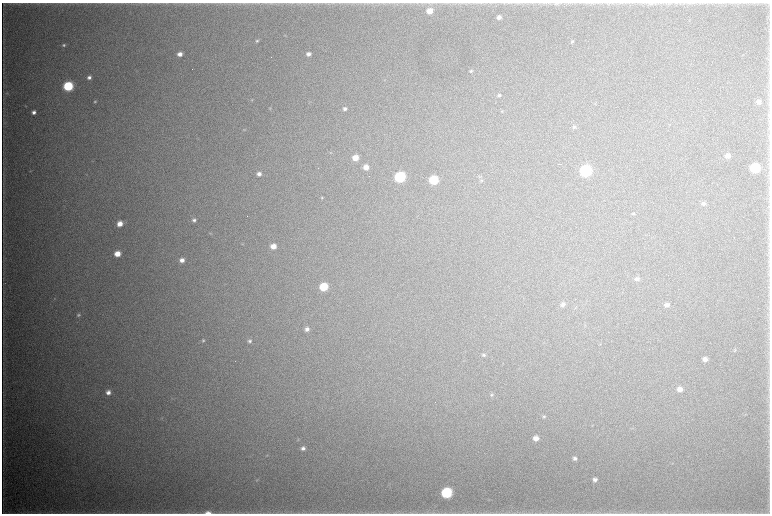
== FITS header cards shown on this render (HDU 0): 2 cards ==
NAXIS1  =                 1536 / length of data axis 1
NAXIS2  =                 1023 / length of data axis 2

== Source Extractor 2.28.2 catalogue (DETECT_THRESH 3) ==
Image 1536 x 1023 px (HDU 0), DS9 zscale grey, zoomed out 1/2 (1 PNG px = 2 x 2 image px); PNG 772 x 516 px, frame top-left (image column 1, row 1022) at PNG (2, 3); no overlay
Background 6350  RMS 47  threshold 141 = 3 sigma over >= 5 px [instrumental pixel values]
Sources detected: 81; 5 cannot appear on this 1/2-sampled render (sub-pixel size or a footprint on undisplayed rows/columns) and are not listed; the other 76 listed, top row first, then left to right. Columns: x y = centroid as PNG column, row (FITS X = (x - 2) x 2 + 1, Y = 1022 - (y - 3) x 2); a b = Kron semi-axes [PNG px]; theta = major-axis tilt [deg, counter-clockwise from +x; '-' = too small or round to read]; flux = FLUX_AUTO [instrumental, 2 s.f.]
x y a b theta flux
556 4 7 4 6 1.7e+04
651 4 6 4 3 1.5e+04
429 11 6 5 - 1.2e+05
499 17 5 4 - 4.6e+04
285 35 3 3 - 5.6e+03
257 41 5 4 - 1.4e+04
572 41 5 4 - 1.2e+04
64 45 4 4 - 1.6e+04
180 54 5 4 - 6.1e+04
308 54 5 4 - 4.2e+04
471 71 4 3 - 1.6e+04
89 77 4 4 - 3.2e+04
68 86 5 5 - 8.9e+05
7 93 4 3 - 9.1e+03
499 95 5 4 - 1.6e+04
252 100 4 4 - 8.7e+03
95 102 4 3 - 1.1e+04
759 102 5 4 - 3.4e+04
26 106 3 2 - 4.8e+03
270 108 5 3 - 7.2e+03
345 109 4 4 - 2.5e+04
502 111 4 3 - 9.3e+03
34 112 4 4 - 4.0e+04
574 127 5 4 - 1.9e+04
244 130 6 3 6 9.2e+03
728 156 5 4 - 7.0e+04
355 158 5 5 - 1.2e+05
559 164 2 1 - 4.6e+03
366 167 5 5 - 7.9e+04
755 168 6 5 - 7.2e+05
585 171 6 6 - 1.4e+06
86 174 3 3 - 6.3e+03
259 174 5 5 - 4.7e+04
400 177 6 5 - 1.2e+06
480 177 5 4 - 1.3e+04
433 180 6 5 - 5.1e+05
481 181 5 5 - 1.2e+04
322 198 4 4 - 1.2e+04
703 203 6 5 - 2.4e+04
633 214 5 3 - 1.1e+04
194 220 5 4 - 2.7e+04
120 224 5 5 - 1.0e+05
210 233 4 3 - 8.1e+03
242 244 4 2 - 6.5e+03
273 246 5 5 - 9.6e+04
117 254 5 5 - 1.3e+05
182 260 5 5 - 6.2e+04
637 279 6 5 - 2.9e+04
323 287 6 5 - 3.7e+05
54 299 3 3 - 6.3e+03
563 304 6 5 - 3.2e+04
667 305 5 4 - 3.6e+04
78 315 5 4 - 1.9e+04
307 329 5 4 - 4.2e+04
203 341 5 4 - 1.4e+04
250 341 5 5 - 2.2e+04
600 344 4 2 - 6.8e+03
735 350 5 4 - 1.2e+04
484 355 5 5 - 2.0e+04
705 359 5 4 - 5.4e+04
680 389 6 5 - 7.0e+04
108 392 5 5 - 5.1e+04
491 395 5 4 - 1.4e+04
745 414 4 2 - 5.7e+03
544 417 5 4 - 1.3e+04
162 418 4 2 - 6.7e+03
536 438 5 4 - 7.0e+04
298 440 4 3 - 8.2e+03
303 448 5 5 - 3.4e+04
575 458 5 4 - 2.9e+04
257 480 5 3 - 9.0e+03
595 480 5 4 - 3.6e+04
446 493 6 6 - 1.1e+06
208 513 11 5 0 6.9e+04
277 513 8 2 -8 1.4e+04
296 513 5 2 - 7.9e+03
At the frame edge (FLAGS 8, measured only in part): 3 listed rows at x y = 208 513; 277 513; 296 513
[5 sub-pixel or undisplayed-footprint detections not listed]